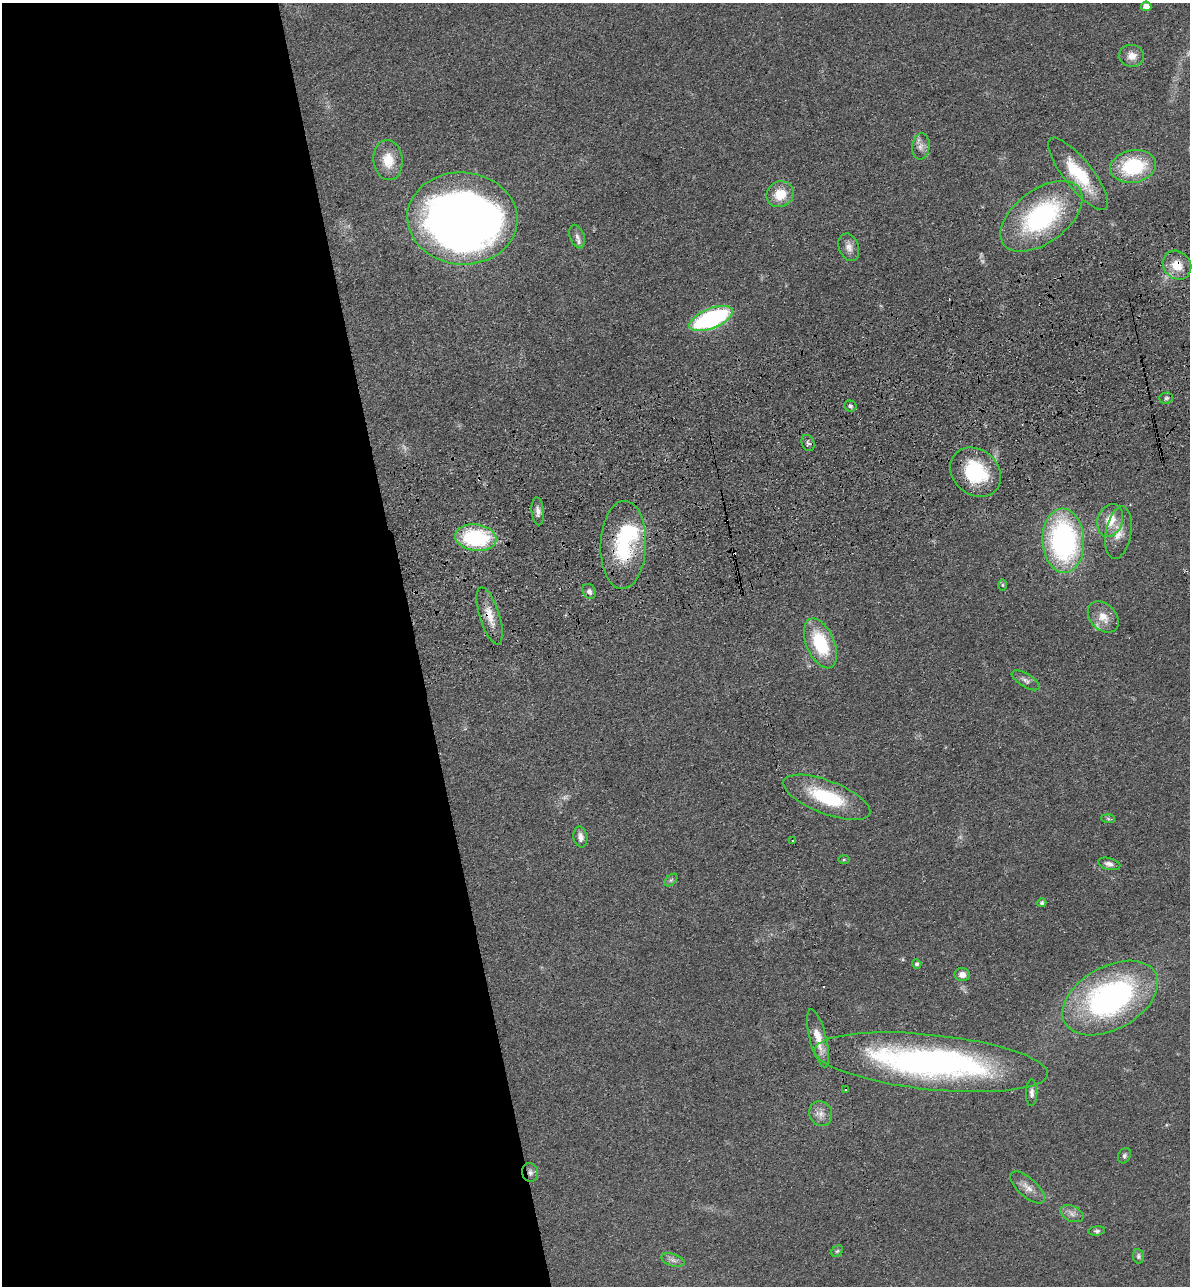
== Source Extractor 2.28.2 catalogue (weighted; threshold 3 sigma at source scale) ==
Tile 9 of 4 x 4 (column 1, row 3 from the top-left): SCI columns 298-1485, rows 1399-2682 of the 5229 x 5365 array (HDU 1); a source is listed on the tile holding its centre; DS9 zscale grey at full resolution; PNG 1192 x 1288 px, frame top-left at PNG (2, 3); each listed source drawn as its Kron ellipse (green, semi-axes under 4 px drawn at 4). Shown black and unused: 35% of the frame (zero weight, under 3 of 4 exposures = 6% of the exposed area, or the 3 px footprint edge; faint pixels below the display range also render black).
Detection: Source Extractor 2.28.2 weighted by HDU 2 'WHT'; one run over the whole footprint, this tile lists its part. Background 0.0462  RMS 0.0058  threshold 0.0259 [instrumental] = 3 sigma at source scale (4.5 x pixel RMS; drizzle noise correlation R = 1.50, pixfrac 1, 0.05/0.05 arcsec/px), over >= 5 px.
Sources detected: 62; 3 too faint to see at this stretch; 1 inside a brighter object's white glare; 3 cosmic-ray / hot-pixel residue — neither listed nor drawn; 2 inside a brighter listed object's ellipse — not listed separately; the other 53 listed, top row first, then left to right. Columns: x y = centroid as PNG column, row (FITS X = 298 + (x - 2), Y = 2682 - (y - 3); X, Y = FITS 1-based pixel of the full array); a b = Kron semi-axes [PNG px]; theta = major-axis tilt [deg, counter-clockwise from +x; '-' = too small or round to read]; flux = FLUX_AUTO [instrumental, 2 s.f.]
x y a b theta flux
1146 6 5 4 - 5.6
1132 56 12 11 - 5.4
921 146 13 9 83 3.8
388 160 20 14 -83 12
1133 166 23 16 10 39
1078 174 45 14 -52 27
780 194 14 12 32 12
1041 216 47 26 37 81
462 218 55 46 -4 520
577 237 12 7 -71 2.5
849 247 14 9 -69 4.1
1177 265 15 13 -47 11
711 319 23 10 22 91
1166 398 7 5 2 1.4
850 406 6 5 - 1.3
808 443 8 6 -67 1.5
976 472 27 22 -41 37
538 511 14 6 -85 3.1
1110 520 17 12 70 11
1118 533 26 12 80 8.3
476 538 21 13 -7 57
1063 541 32 21 -87 120
623 545 44 23 88 48
1002 585 6 4 -89 0.68
589 591 8 6 -53 2.3
490 616 30 10 -72 9.4
1103 617 18 13 -46 8
820 643 26 14 -67 33
1026 680 15 6 -32 2.7
827 797 46 16 -21 37
1108 819 7 4 -2 1.1
580 837 10 7 -80 3
792 841 2 2 - 0.7
844 859 5 4 - 0.64
1109 864 11 6 -14 2.5
671 880 7 4 44 1.2
1042 903 4 4 - 1.4
917 964 4 4 - 1.3
962 975 7 6 - 4.1
1110 998 52 31 29 150
818 1038 30 8 -76 9.1
931 1062 117 27 -6 220
846 1090 3 2 - 0.59
1032 1093 13 6 89 2.4
821 1114 12 11 - 4.6
1124 1156 8 6 60 1.5
530 1172 9 8 - 2.4
1028 1187 21 9 -41 5.4
1072 1214 12 7 -24 3.2
1097 1231 8 4 5 1.3
837 1251 6 5 - 0.93
1138 1256 7 5 -82 1.3
673 1260 12 6 -19 2.5
Overlapping masked pixels (flux is a lower limit): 5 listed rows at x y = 1177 265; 976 472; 623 545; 490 616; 530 1172